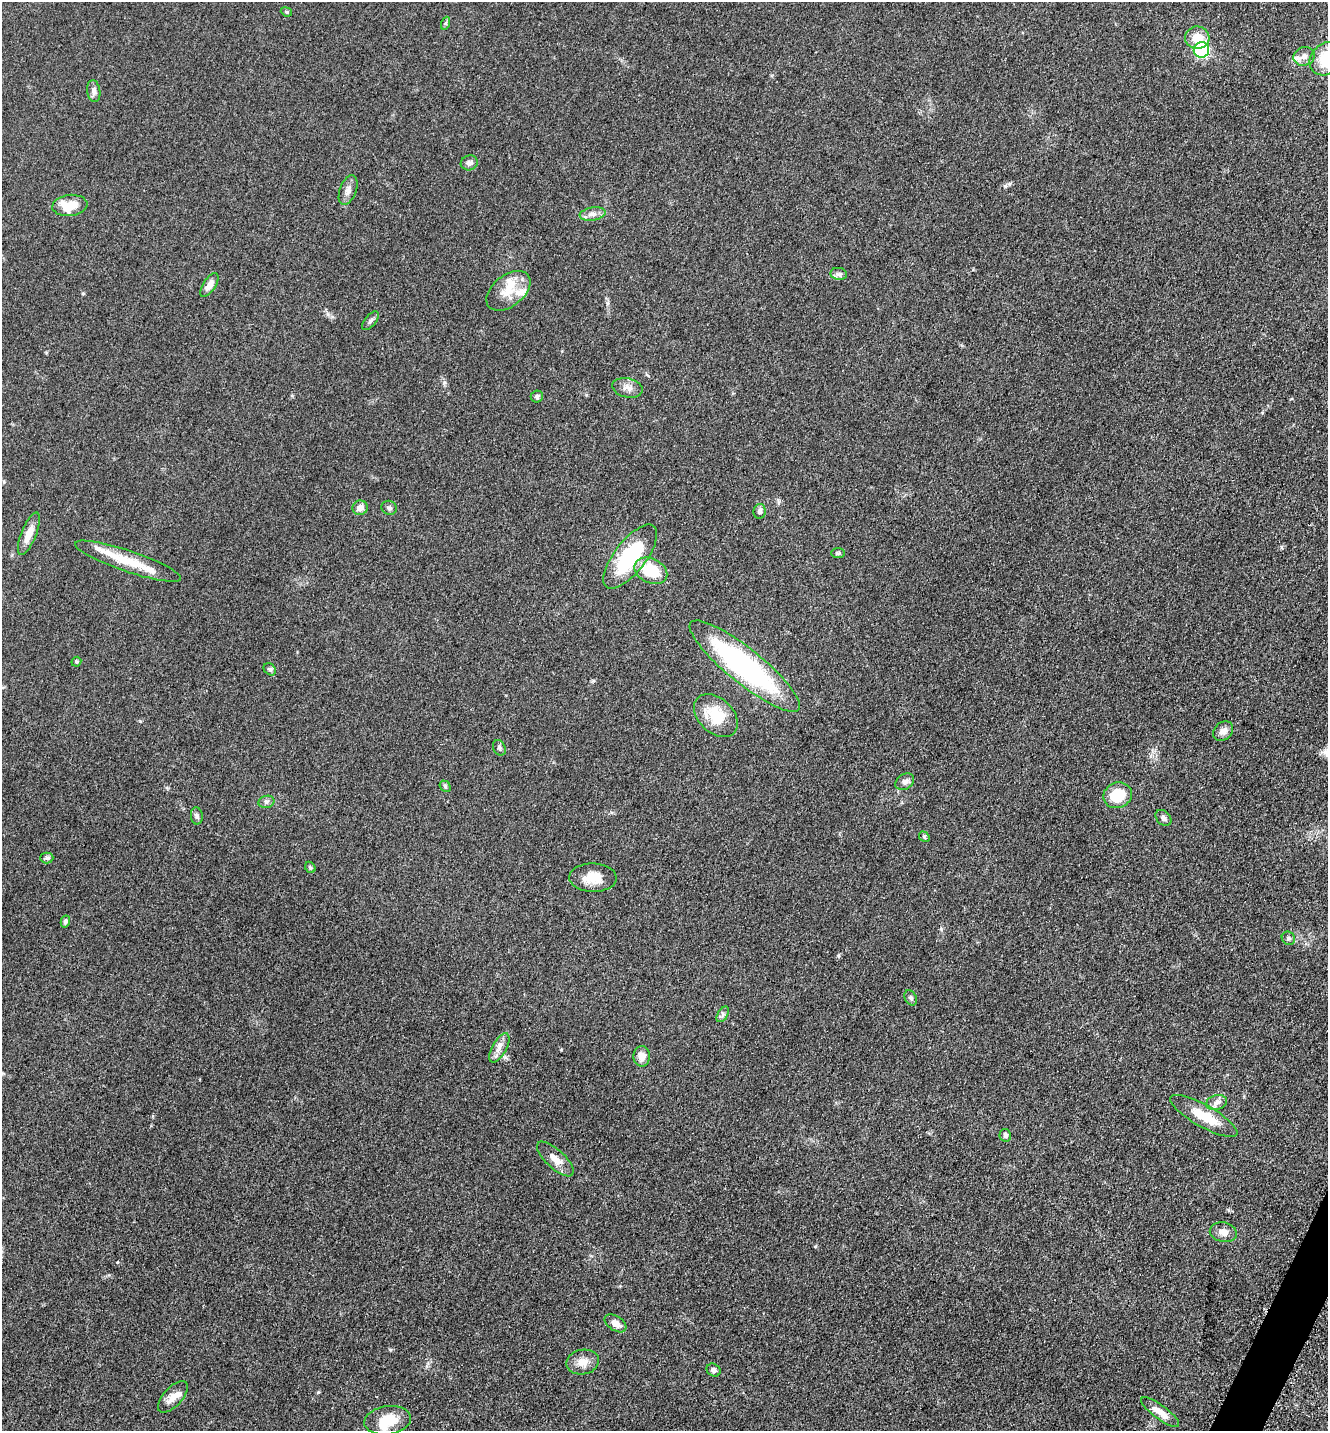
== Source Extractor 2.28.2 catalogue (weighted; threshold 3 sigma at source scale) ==
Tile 6 of 4 x 4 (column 2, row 2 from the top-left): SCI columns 1624-2949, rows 2902-4330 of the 5808 x 5777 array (HDU 1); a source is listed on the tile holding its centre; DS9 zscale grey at full resolution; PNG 1330 x 1433 px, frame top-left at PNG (2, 2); each listed source drawn as its Kron ellipse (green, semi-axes under 4 px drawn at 4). Shown black and unused: <1% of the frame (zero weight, under 3 of 5 exposures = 4% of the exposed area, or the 3 px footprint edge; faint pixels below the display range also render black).
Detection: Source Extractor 2.28.2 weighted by HDU 2 'WHT'; one run over the whole footprint, this tile lists its part. Background 0.0634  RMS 0.006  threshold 0.0271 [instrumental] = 3 sigma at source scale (4.5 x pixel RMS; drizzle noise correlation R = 1.50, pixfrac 1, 0.05/0.05 arcsec/px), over >= 5 px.
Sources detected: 65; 1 inside a brighter object's white glare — neither listed nor drawn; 6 inside a brighter listed object's ellipse — not listed separately; the other 58 listed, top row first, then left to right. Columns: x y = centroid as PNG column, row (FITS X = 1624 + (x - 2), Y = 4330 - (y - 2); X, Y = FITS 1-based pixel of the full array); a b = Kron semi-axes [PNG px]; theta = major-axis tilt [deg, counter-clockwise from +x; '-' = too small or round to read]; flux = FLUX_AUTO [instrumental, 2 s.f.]
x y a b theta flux
286 12 6 4 -21 0.8
446 23 6 4 71 0.89
1197 38 12 11 - 9
1201 50 8 7 - 59
1304 56 11 9 17 3.4
1327 58 19 15 39 23
94 91 11 6 -83 2.5
469 163 8 7 - 2.2
348 190 15 8 69 3.5
70 205 17 10 6 13
593 214 13 6 9 3
839 274 8 6 -11 1.7
209 285 13 6 56 4.4
508 291 25 15 38 13
370 321 11 5 50 1.7
627 388 15 9 -13 4.1
537 397 6 6 - 1.4
360 508 8 7 - 3.4
389 508 8 7 - 1.6
760 511 7 6 - 1.8
29 534 22 7 68 7.1
838 553 7 5 0 0.97
630 557 39 15 52 45
128 561 56 10 -19 19
651 571 17 12 -26 22
76 662 5 4 - 1.1
745 666 69 17 -39 120
270 669 7 5 -44 1.2
716 716 25 17 -44 19
1223 731 11 8 43 3.7
499 748 8 6 -64 1.5
905 782 10 7 33 2.4
445 786 6 4 -48 0.94
1118 795 14 12 22 19
266 802 8 6 16 1.7
197 816 8 6 -83 1.6
1163 818 9 6 -45 2.1
924 837 6 4 -50 0.94
47 858 6 5 - 1.2
310 867 6 5 - 1.1
593 878 23 14 -1 10
65 921 6 4 76 1.4
1288 938 7 6 - 1.5
911 998 8 5 -62 1.5
723 1014 8 5 59 1.5
499 1048 16 7 61 4.1
642 1056 10 8 -89 5
1216 1103 10 7 16 2.7
1204 1116 38 11 -29 16
1005 1135 6 5 - 2.4
555 1159 23 9 -43 6.5
1223 1232 14 9 -11 4
616 1323 12 7 -33 4.6
583 1362 16 12 11 6.1
714 1370 7 6 - 1.7
173 1397 19 9 47 6
1160 1412 23 7 -36 6.9
388 1420 23 14 8 15
Isophote crosses this tile's border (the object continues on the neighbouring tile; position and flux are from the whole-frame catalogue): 1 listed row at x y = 1327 58
Unlisted compact peaks at least as high as the median listed source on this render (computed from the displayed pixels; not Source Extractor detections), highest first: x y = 1005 186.